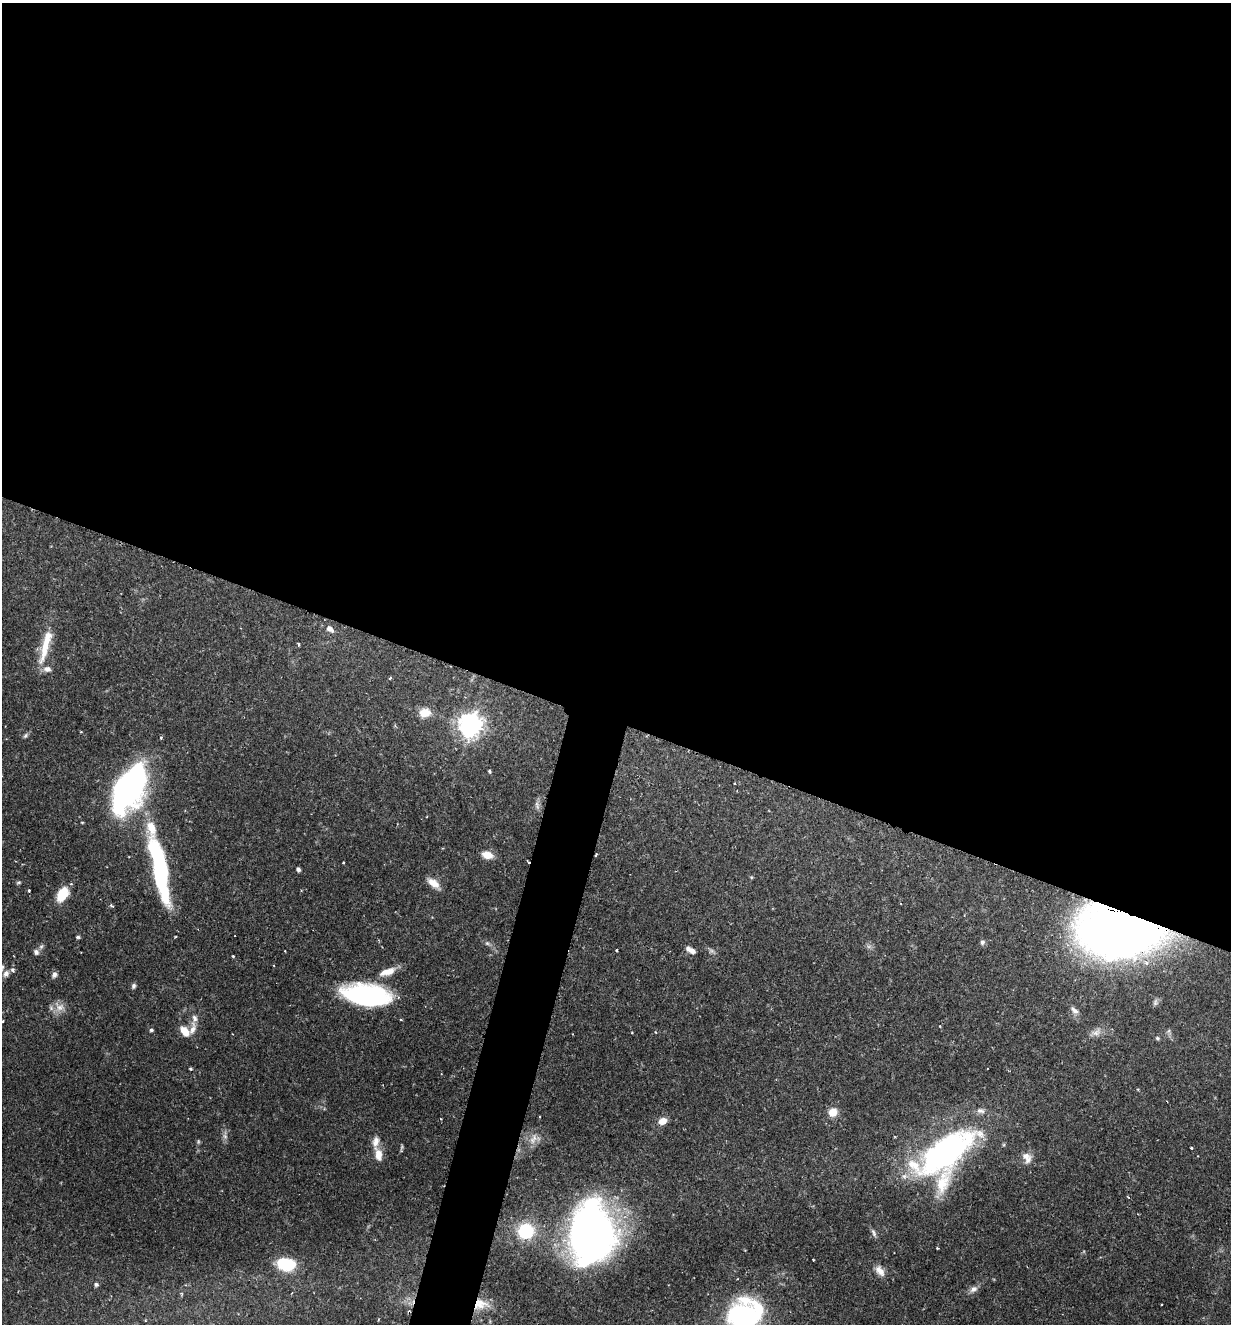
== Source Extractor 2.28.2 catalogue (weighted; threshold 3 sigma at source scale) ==
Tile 3 of 4 x 4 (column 3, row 1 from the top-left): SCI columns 2597-3825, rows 3977-5298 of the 5318 x 5303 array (HDU 1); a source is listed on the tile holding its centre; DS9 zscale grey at full resolution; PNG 1233 x 1326 px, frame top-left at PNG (2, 3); no overlay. Shown black and unused: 57% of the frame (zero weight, under 2 of 3 exposures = <1% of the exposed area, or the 3 px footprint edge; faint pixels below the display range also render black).
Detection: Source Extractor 2.28.2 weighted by HDU 2 'WHT'; one run over the whole footprint, this tile lists its part. Background 0.157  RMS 0.0037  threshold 0.0167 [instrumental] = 3 sigma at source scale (4.5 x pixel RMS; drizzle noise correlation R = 1.50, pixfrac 1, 0.05/0.05 arcsec/px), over >= 5 px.
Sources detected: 80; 3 too faint to see at this stretch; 1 inside a brighter object's white glare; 1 cosmic-ray / hot-pixel residue — not listed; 9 inside a brighter listed object's ellipse — not listed separately; the other 66 listed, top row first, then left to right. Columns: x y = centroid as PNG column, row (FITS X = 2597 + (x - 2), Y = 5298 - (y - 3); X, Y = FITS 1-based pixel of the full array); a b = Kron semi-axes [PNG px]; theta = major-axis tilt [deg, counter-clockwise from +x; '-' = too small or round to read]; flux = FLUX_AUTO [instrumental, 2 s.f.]
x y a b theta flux
330 629 10 7 -40 1.9
45 645 52 9 75 11
298 645 5 3 - 0.4
390 678 4 3 - 0.47
425 713 14 10 10 4.9
471 725 8 8 - 320
25 736 7 6 - 0.81
489 771 4 3 - 0.81
734 783 2 2 - 0.34
129 788 47 23 61 110
537 805 14 5 -77 1.3
487 855 12 8 -13 4.3
596 855 3 2 - 0.88
343 863 3 2 - 0.49
298 869 4 4 - 1
161 872 50 13 -82 57
751 877 5 4 - 0.39
19 882 6 4 7 0.54
434 883 17 8 -39 3.9
29 890 3 3 - 0.68
62 894 13 8 59 11
111 905 6 3 -39 0.65
1122 930 56 34 0 450
78 937 5 3 - 0.62
982 942 6 5 - 0.98
487 943 7 5 -42 0.81
41 947 8 5 53 0.9
617 950 3 3 - 0.6
691 950 10 5 -32 2.5
36 952 7 6 - 1.3
233 956 4 3 - 0.31
387 972 23 9 18 4.7
6 973 10 8 64 1.9
54 975 8 6 67 1.2
134 986 7 5 69 0.9
366 995 46 20 -8 57
1155 1002 10 6 81 1.1
59 1007 16 13 -47 3.7
1074 1010 13 6 -44 1.7
194 1018 15 8 84 2.4
401 1020 3 2 - 0.45
3 1021 3 2 - 0.49
151 1030 5 4 - 0.71
184 1031 14 8 -52 4.8
655 1032 3 3 - 0.4
1096 1032 15 9 30 2.7
1157 1038 5 5 - 0.62
191 1069 4 3 - 0.55
833 1112 8 8 - 5
662 1121 8 7 - 3.6
225 1136 8 6 -68 1.2
533 1139 17 9 61 3.2
1191 1148 3 2 - 0.45
945 1152 87 33 34 88
378 1154 17 9 -79 4.3
1026 1156 14 9 -6 2.5
526 1231 8 8 - 36
592 1233 56 39 87 200
874 1233 12 5 -64 1.2
937 1248 3 2 - 0.33
286 1264 20 12 -8 17
880 1271 15 9 -53 3
96 1284 5 4 - 0.9
973 1289 11 8 33 1.8
480 1304 19 14 9 7
745 1316 32 29 38 77
Overlapping masked pixels (flux is a lower limit): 4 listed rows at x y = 596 855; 1122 930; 592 1233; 480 1304
Isophote crosses this tile's border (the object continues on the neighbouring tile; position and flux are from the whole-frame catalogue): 2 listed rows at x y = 3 1021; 745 1316